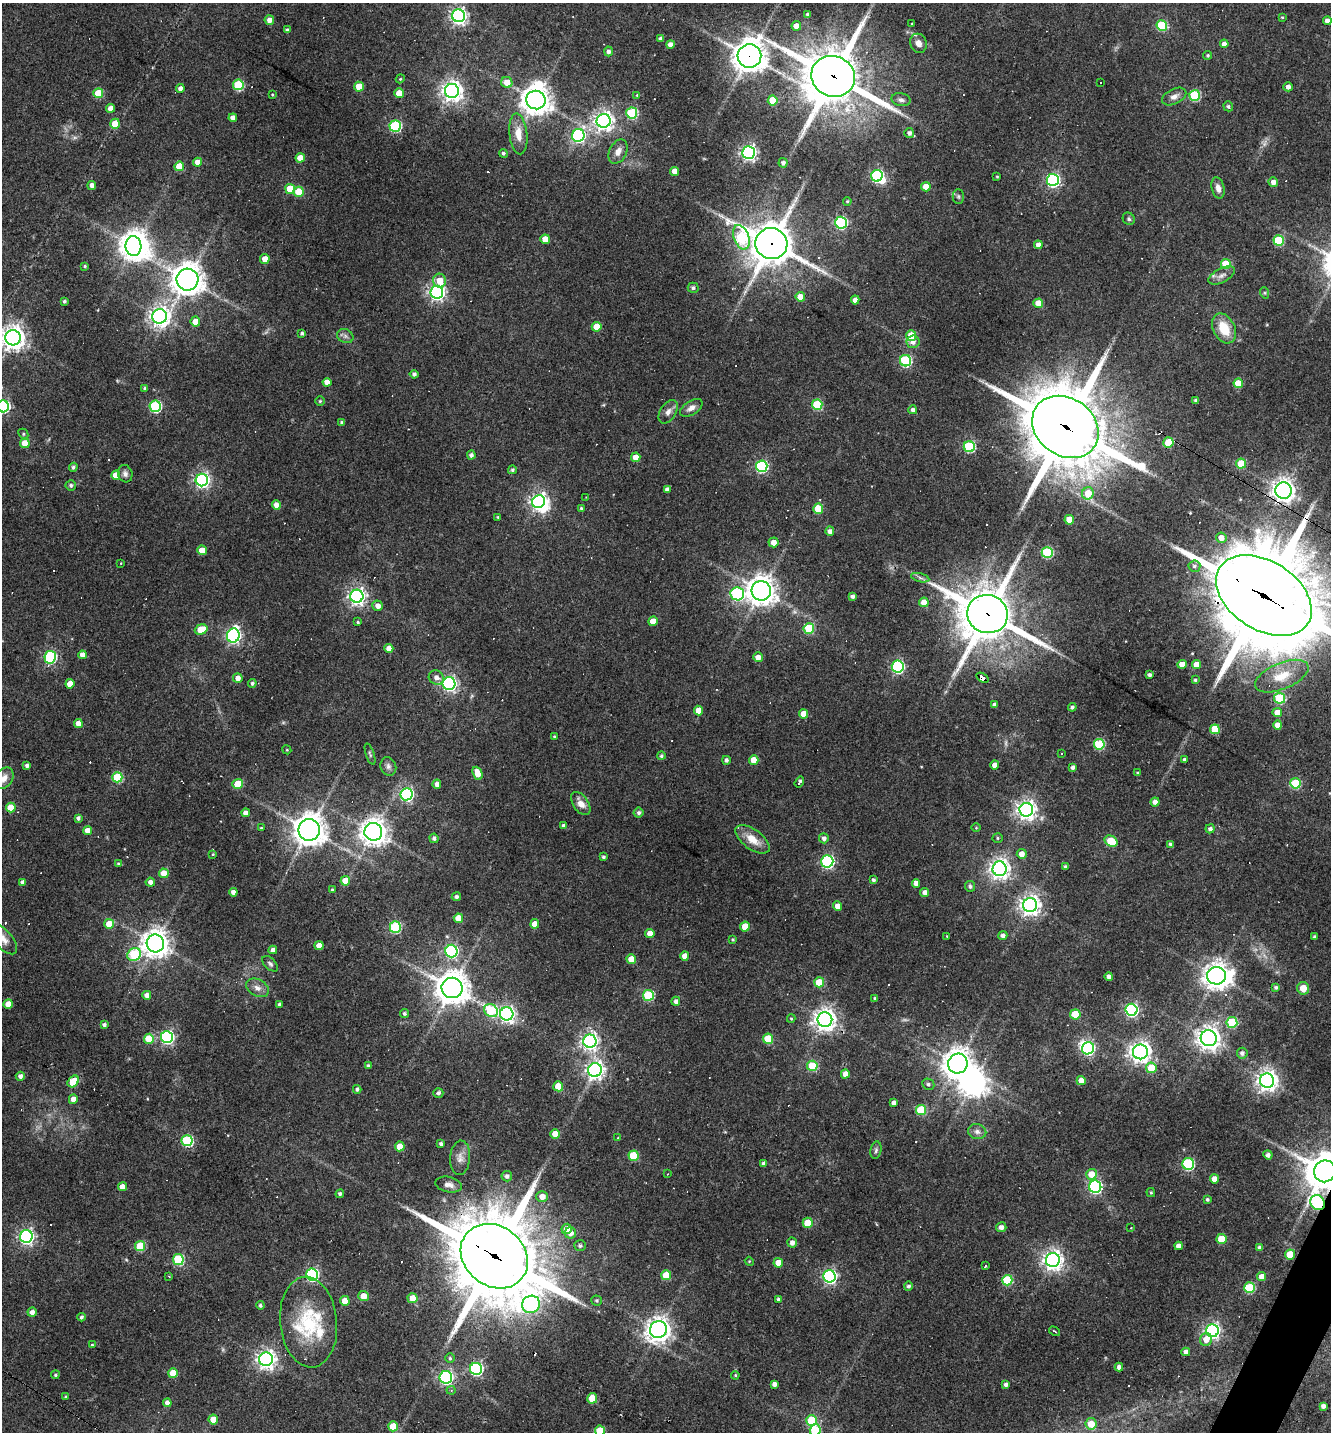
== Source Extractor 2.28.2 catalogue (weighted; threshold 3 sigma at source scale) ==
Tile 6 of 4 x 4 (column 2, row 2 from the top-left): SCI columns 1607-2935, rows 2863-4292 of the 5733 x 5723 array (HDU 1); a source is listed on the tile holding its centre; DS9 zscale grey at full resolution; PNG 1333 x 1434 px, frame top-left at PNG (2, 3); each listed source drawn as its Kron ellipse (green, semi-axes under 4 px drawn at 4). Shown black and unused: <1% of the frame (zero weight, under 3 of 4 exposures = <1% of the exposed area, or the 3 px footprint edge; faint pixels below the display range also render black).
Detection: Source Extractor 2.28.2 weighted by HDU 2 'WHT'; one run over the whole footprint, this tile lists its part. Background 0.0711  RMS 0.0055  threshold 0.0249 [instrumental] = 3 sigma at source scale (4.5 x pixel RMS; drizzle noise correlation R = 1.50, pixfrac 1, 0.05/0.05 arcsec/px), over >= 5 px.
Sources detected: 443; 5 too faint to see at this stretch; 7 inside a brighter object's white glare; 32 cosmic-ray / hot-pixel residue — neither listed nor drawn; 4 inside a brighter listed object's ellipse — not listed separately; the other 395 listed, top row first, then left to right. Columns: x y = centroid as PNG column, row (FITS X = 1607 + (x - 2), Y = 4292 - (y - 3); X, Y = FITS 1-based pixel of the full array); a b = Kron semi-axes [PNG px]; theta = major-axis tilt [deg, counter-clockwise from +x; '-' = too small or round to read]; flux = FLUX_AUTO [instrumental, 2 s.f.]
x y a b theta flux
808 15 4 4 - 1.8
458 16 6 6 - 210
1282 17 3 3 - 0.52
269 20 5 4 - 3.6
1327 21 4 4 - 3.1
912 24 3 2 - 0.47
1162 25 5 5 - 34
796 26 5 5 - 5.4
287 30 4 3 - 1.2
661 38 4 4 - 1.8
918 43 10 8 -69 3.9
670 44 4 4 - 3.2
1224 44 4 4 - 3.3
609 51 5 4 - 1.8
1208 55 4 4 - 0.93
749 56 12 11 - 860
833 76 22 20 -22 2800
400 79 4 3 - 0.54
507 82 5 5 - 6.7
1101 83 3 3 - 1.3
238 85 5 5 - 38
359 87 5 4 - 12
1288 87 5 4 - 2.2
180 89 4 4 - 2.5
452 91 7 7 - 360
98 93 5 5 - 16
399 93 5 4 - 11
272 94 3 3 - 0.5
637 95 4 4 - 0.5
1195 95 5 5 - 44
1174 97 13 7 26 3.2
536 100 10 9 - 630
773 100 5 5 - 14
901 100 9 6 -12 2
1228 106 5 4 - 1.1
110 108 4 4 - 3.4
632 113 5 5 - 47
233 118 4 4 - 2.6
604 121 7 7 - 290
115 124 5 4 - 11
395 126 5 5 - 60
909 133 5 5 - 2.1
518 134 20 9 -84 7.4
578 135 6 6 - 100
618 152 13 8 64 4.3
749 152 6 6 - 180
503 153 4 4 - 1.1
300 158 4 4 - 6.7
197 162 4 4 - 4.2
783 163 4 4 - 2
179 166 5 4 - 12
675 171 4 4 - 5.1
877 176 6 5 - 72
997 176 3 3 - 0.54
1053 180 6 6 - 110
1273 182 5 4 - 3
92 185 4 4 - 2.6
926 187 4 4 - 7.4
1218 188 11 6 -77 3.4
290 189 5 5 - 14
299 192 5 5 - 16
958 196 7 5 -90 1.1
847 201 4 3 - 0.67
1129 219 6 5 - 1.1
841 223 6 6 - 75
741 237 13 7 -70 43
545 239 4 4 - 7.7
1279 240 5 5 - 33
771 243 16 15 - 1600
1038 245 4 4 - 3.5
133 246 10 8 -88 580
265 259 5 4 - 4.5
1226 264 5 5 - 19
85 266 3 3 - 0.84
1222 275 15 7 27 3.1
187 280 11 11 - 760
440 281 7 6 - 8.3
693 288 5 5 - 1.4
437 292 6 6 - 190
1265 293 6 4 -71 0.71
800 297 5 4 - 8.3
855 300 4 4 - 3.9
64 301 3 3 - 1.2
1038 303 5 4 - 9.5
159 316 7 7 - 320
195 321 5 5 - 7
597 327 5 5 - 12
1224 328 16 10 -62 14
302 333 4 4 - 1.1
911 335 5 5 - 14
345 336 8 6 -29 1.8
13 338 8 7 - 510
913 342 7 6 - 2.9
905 361 6 5 - 60
414 374 4 4 - 1.6
327 382 4 4 - 3.9
1238 383 5 5 - 16
145 388 4 4 - 0.96
320 401 4 4 - 0.72
1196 401 3 3 - 1.4
817 405 5 5 - 30
3 406 6 6 - 80
155 406 6 5 - 63
691 408 12 7 32 3.5
913 410 4 4 - 1.9
668 412 13 8 59 3.3
342 423 4 4 - 1.2
1065 427 35 28 -36 4500
23 434 5 4 - 0.83
1168 442 5 5 - 17
25 443 5 5 - 11
969 447 5 5 - 50
471 455 4 4 - 1.9
636 457 5 4 - 6.9
1241 464 5 5 - 15
762 466 6 6 - 76
73 467 4 4 - 1.2
512 470 4 4 - 1.1
125 474 9 7 -73 2.1
116 475 4 4 - 8.3
202 480 6 6 - 160
71 485 5 5 - 1.2
667 489 4 4 - 2
1283 491 8 8 - 390
1088 493 6 5 - 12
586 497 2 2 - 0.27
538 502 7 6 - 210
276 505 5 4 - 3.2
581 508 4 4 - 0.76
818 509 5 5 - 18
498 517 4 3 - 0.66
1069 520 5 5 - 11
830 531 4 4 - 2.6
1221 538 5 5 - 4.6
774 542 5 5 - 3.9
202 550 5 4 - 9.6
1047 552 5 5 - 40
121 563 4 2 - 0.29
1194 566 6 5 - 1.4
920 578 9 4 -14 1.4
761 591 10 9 - 650
737 594 7 6 - 76
357 596 6 6 - 230
852 596 4 3 - 2
1264 596 52 34 -32 9200
924 602 5 4 - 8
378 606 5 5 - 3.4
987 614 20 19 - 2600
653 621 4 4 - 6.7
358 622 4 3 - 0.72
809 628 5 5 - 31
201 629 6 5 - 15
233 636 7 6 - 150
389 648 4 4 - 4.9
82 655 4 4 - 4.2
50 657 6 6 - 84
758 657 5 5 - 3.8
1182 664 4 4 - 5.9
1196 665 4 4 - 6.2
898 667 6 6 - 93
1150 675 3 3 - 1.5
1282 676 28 13 23 14
436 677 8 7 - 2.9
238 678 5 5 - 3.5
982 678 7 3 -32 61
1195 680 4 3 - 1.1
252 683 4 4 - 1.3
70 684 4 4 - 5.9
449 684 6 6 - 160
1279 698 5 5 - 38
995 704 4 3 - 1.6
1072 707 4 4 - 1.2
698 710 5 4 - 6.7
1277 713 5 4 - 5.5
804 714 4 4 - 6.4
78 723 4 4 - 5.2
1278 725 4 4 - 5.6
1215 729 5 5 - 16
554 736 3 3 - 0.58
1099 744 5 5 - 48
287 750 4 3 - 0.49
1062 753 3 3 - 1.4
370 754 11 3 -71 0.96
661 756 4 4 - 1.1
726 760 4 4 - 1.5
754 760 5 4 - 7.6
1185 760 4 4 - 1.8
995 765 4 4 - 4.8
27 766 4 4 - 1.6
388 766 9 7 -69 2
1073 767 4 4 - 1.7
478 773 7 4 -66 7.4
1137 773 4 3 - 0.78
117 777 5 5 - 32
4 778 12 8 54 3.9
799 782 6 3 56 1.6
1295 783 5 5 - 29
238 784 5 5 - 13
437 784 4 4 - 2.8
406 794 6 6 - 110
1155 802 4 4 - 2.8
581 803 13 7 -56 4.7
11 808 5 5 - 14
1026 810 7 7 - 300
246 813 4 4 - 3.3
639 813 5 5 - 1.4
78 818 4 4 - 1.5
564 826 4 4 - 2
261 828 3 3 - 0.63
976 828 4 3 - 0.43
1210 829 4 4 - 1.9
309 830 11 10 - 780
87 831 4 4 - 5.1
373 832 9 9 - 550
434 838 5 4 - 1.6
824 838 5 5 - 2.2
998 838 5 4 - 0.75
752 839 20 10 -37 8.7
1111 841 7 5 -30 23
1170 844 4 4 - 1.3
213 854 3 2 - 0.48
1022 854 5 5 - 4
603 857 4 4 - 1.1
827 861 6 6 - 100
118 863 4 4 - 0.58
1065 867 4 3 - 1.3
1000 869 7 7 - 320
164 873 5 5 - 8.1
873 880 4 3 - 1.2
345 881 5 5 - 7.6
23 882 4 4 - 2.6
150 882 5 4 - 2.8
916 883 4 4 - 3
970 886 5 5 - 1.5
332 890 4 3 - 0.95
233 892 4 4 - 2.9
925 892 4 4 - 2.7
456 897 4 4 - 1.5
1030 905 7 7 - 330
837 906 4 4 - 4.3
458 918 5 4 - 7.4
109 924 5 5 - 9.3
535 924 4 4 - 5.5
395 927 5 5 - 49
745 927 5 5 - 13
650 933 4 4 - 5.2
1003 935 4 4 - 2.2
947 936 3 3 - 0.48
1314 936 3 3 - 0.93
3 939 18 9 -50 4.8
733 939 3 3 - 0.66
155 943 9 8 - 640
319 946 4 4 - 4.8
273 950 4 4 - 2.8
451 951 6 6 - 91
134 955 7 6 - 42
685 956 4 4 - 4.6
631 959 5 4 - 9.5
270 964 9 5 -44 1.4
1109 976 4 4 - 2.7
1217 976 9 8 - 610
819 982 5 5 - 16
1276 987 4 4 - 1.2
257 988 12 8 -28 3.6
452 988 10 10 - 950
1303 988 6 6 - 7
147 995 4 4 - 3.5
648 995 5 5 - 40
875 998 3 3 - 1
676 1001 4 4 - 2.2
8 1004 5 4 - 6.3
279 1004 3 3 - 1.1
1131 1010 6 6 - 100
491 1011 7 6 - 35
405 1013 4 4 - 1.1
507 1014 7 6 - 180
1075 1014 5 5 - 18
791 1018 4 4 - 0.58
825 1020 7 7 - 420
1232 1022 5 5 - 34
104 1025 4 3 - 1.4
167 1037 6 6 - 100
1209 1038 8 8 - 430
149 1039 5 5 - 20
768 1039 5 5 - 19
590 1041 6 6 - 220
1088 1048 6 6 - 88
1140 1052 7 7 - 380
1242 1053 5 5 - 1.7
958 1064 10 9 - 670
368 1066 4 3 - 1.1
812 1066 5 5 - 27
1151 1068 5 5 - 13
595 1070 7 6 - 260
845 1074 4 4 - 5
20 1076 4 4 - 2.5
73 1081 6 5 - 16
1081 1081 4 4 - 7.5
1267 1081 7 7 - 340
928 1084 6 5 - 1.3
558 1086 5 5 - 14
357 1089 4 4 - 1.4
438 1093 5 5 - 1.4
73 1099 5 4 - 4.1
894 1103 4 4 - 2.4
921 1110 5 5 - 28
977 1132 9 7 -16 2.2
555 1134 4 4 - 8.5
618 1138 3 3 - 0.58
187 1141 5 5 - 54
441 1144 4 4 - 1.6
400 1146 5 5 - 9.4
876 1150 9 5 80 1.3
1268 1155 4 4 - 2
634 1156 5 5 - 23
460 1158 17 10 85 4.4
764 1163 4 3 - 1.6
1188 1164 6 6 - 62
1325 1171 11 10 - 1400
667 1174 3 2 - 0.32
1091 1174 5 5 - 8.4
507 1176 5 5 - 1.9
1214 1179 4 4 - 5
449 1185 13 7 -11 3.4
122 1187 4 4 - 4.7
1095 1187 6 6 - 99
1151 1192 4 3 - 0.72
340 1194 4 4 - 1.3
542 1196 6 5 - 4.5
1207 1199 4 3 - 0.96
1318 1202 8 7 - 71
808 1223 5 5 - 15
1001 1227 5 5 - 2.5
1131 1228 3 2 - 0.5
566 1229 5 5 - 5.9
570 1233 6 5 - 3.9
26 1237 6 6 - 160
1222 1239 5 5 - 15
792 1243 5 4 - 2.7
140 1246 5 5 - 22
580 1246 6 5 - 1.2
1178 1246 4 4 - 3.3
1260 1247 4 4 - 1.5
1290 1254 5 5 - 13
494 1256 36 29 -39 6400
178 1260 5 5 - 45
1053 1260 7 7 - 330
749 1261 4 3 - 0.49
778 1263 4 4 - 6.8
985 1266 3 3 - 2.6
312 1274 6 6 - 94
666 1275 5 5 - 17
830 1276 6 6 - 130
169 1277 3 3 - 0.65
1262 1277 4 4 - 5.8
1007 1280 5 5 - 31
908 1286 4 4 - 1.3
1249 1288 5 5 - 35
364 1296 5 5 - 7.6
413 1298 5 5 - 8.5
778 1299 4 3 - 1.1
345 1301 5 4 - 8.3
597 1301 5 5 - 0.88
531 1304 9 8 - 68
260 1305 4 4 - 1.1
32 1312 4 4 - 2.9
81 1317 4 3 - 1.3
309 1322 45 28 -84 36
658 1330 8 8 - 480
1055 1331 6 2 -29 0.74
1212 1331 6 6 - 180
1206 1339 6 6 - 4.8
92 1345 4 3 - 0.6
1186 1352 4 4 - 2.8
450 1358 4 4 - 0.89
266 1359 7 7 - 290
1119 1367 4 4 - 2.2
476 1369 6 6 - 91
173 1373 5 5 - 13
55 1375 4 4 - 0.88
735 1375 4 3 - 0.59
446 1377 6 6 - 130
774 1384 4 4 - 2.2
1006 1384 4 4 - 1.7
451 1390 4 4 - 0.7
65 1396 4 3 - 0.6
592 1398 5 5 - 11
167 1403 4 4 - 3.3
1323 1406 4 4 - 2.2
213 1419 5 4 - 7.8
811 1420 5 5 - 26
1091 1424 6 5 - 8.3
393 1426 5 5 - 13
815 1430 6 5 - 32
600 1431 5 5 - 18
Overlapping masked pixels (flux is a lower limit): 13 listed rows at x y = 749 56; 833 76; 771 243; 1065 427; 1168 442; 1283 491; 1264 596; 987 614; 982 678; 373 832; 1325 1171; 1318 1202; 494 1256
Isophote crosses this tile's border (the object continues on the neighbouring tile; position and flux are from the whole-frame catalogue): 8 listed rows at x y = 13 338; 3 406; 1264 596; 4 778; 3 939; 1325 1171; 815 1430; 600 1431